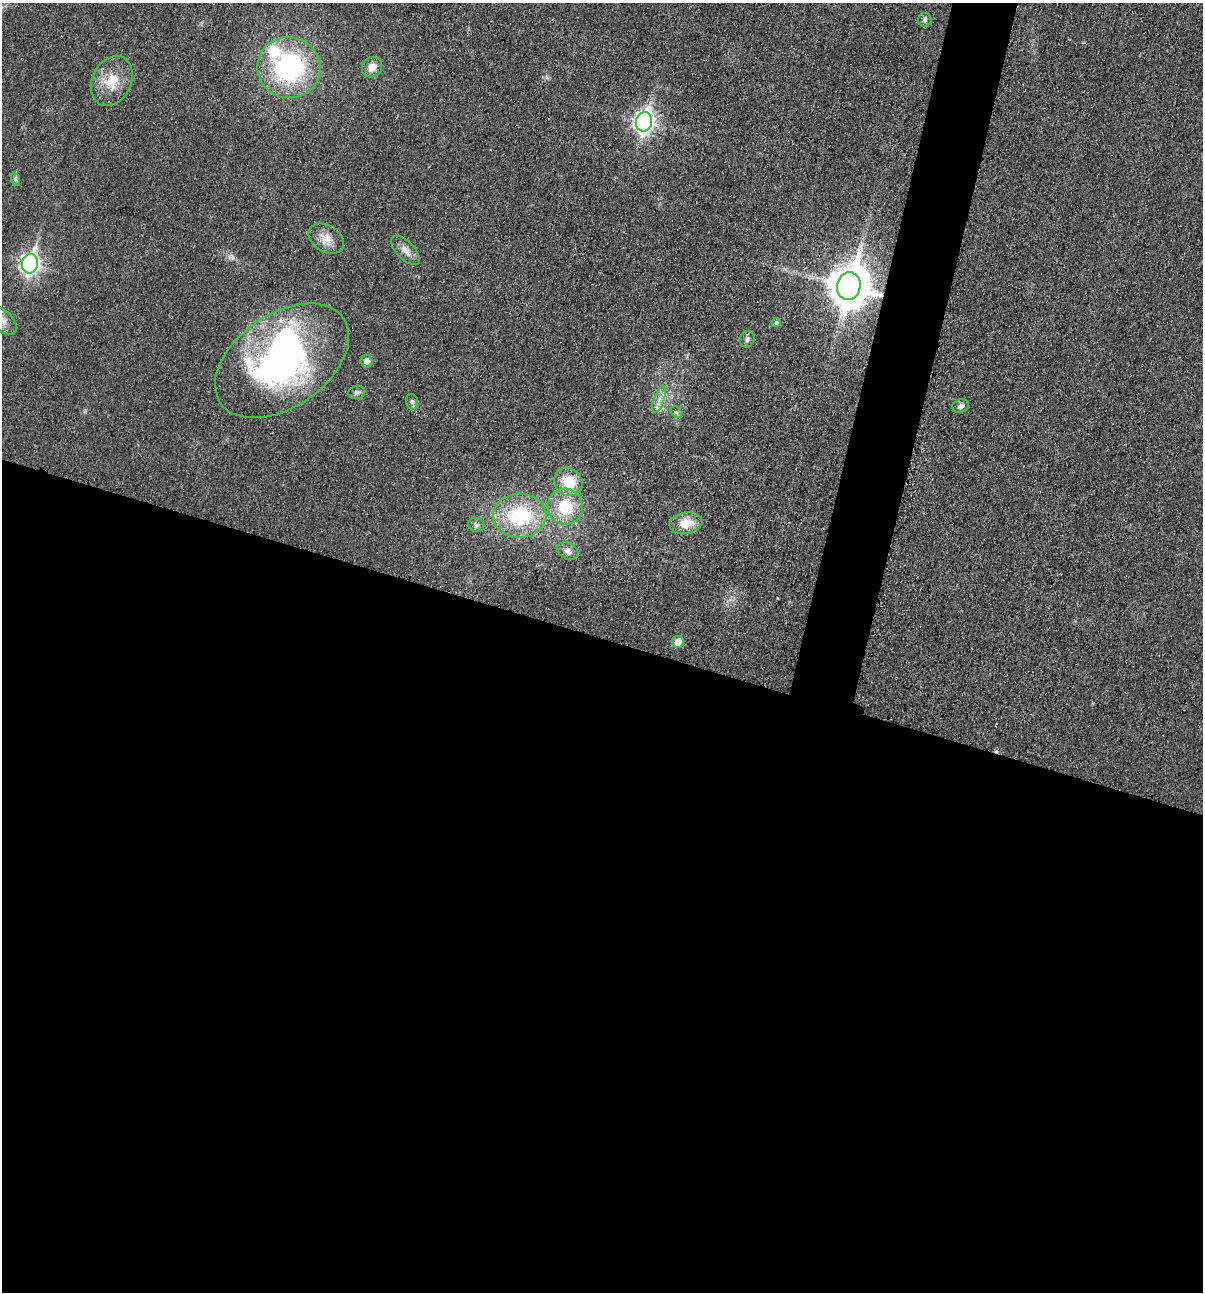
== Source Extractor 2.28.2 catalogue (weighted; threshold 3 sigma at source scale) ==
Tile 14 of 4 x 4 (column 2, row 4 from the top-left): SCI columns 1331-2531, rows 12-1301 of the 5200 x 5181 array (HDU 1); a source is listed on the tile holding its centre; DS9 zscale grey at full resolution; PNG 1205 x 1294 px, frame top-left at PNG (2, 3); each listed source drawn as its Kron ellipse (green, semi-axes under 4 px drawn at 4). Shown black and unused: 54% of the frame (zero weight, under 3 of 4 exposures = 1% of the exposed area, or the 3 px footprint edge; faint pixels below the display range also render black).
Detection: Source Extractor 2.28.2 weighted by HDU 2 'WHT'; one run over the whole footprint, this tile lists its part. Background 0.0299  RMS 0.0059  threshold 0.0265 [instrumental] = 3 sigma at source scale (4.5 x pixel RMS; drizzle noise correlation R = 1.50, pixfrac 1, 0.05/0.05 arcsec/px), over >= 5 px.
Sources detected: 30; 1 inside a brighter object's white glare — neither listed nor drawn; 2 inside a brighter listed object's ellipse — not listed separately; the other 27 listed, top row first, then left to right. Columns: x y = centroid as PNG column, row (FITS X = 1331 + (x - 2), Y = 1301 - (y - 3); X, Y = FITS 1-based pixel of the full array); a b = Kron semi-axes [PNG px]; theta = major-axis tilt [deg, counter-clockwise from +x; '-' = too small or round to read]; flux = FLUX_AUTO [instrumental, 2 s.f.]
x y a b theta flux
925 20 7 7 - 1.5
372 67 11 9 45 5.1
289 68 31 30 - 83
112 81 26 19 64 15
644 122 10 8 77 290
15 179 7 4 -72 1.1
326 239 19 13 -32 7.2
405 250 18 9 -46 4.8
30 264 10 8 75 220
849 286 14 11 76 1900
2 320 18 10 -43 6.4
776 323 4 4 - 1.4
747 339 8 7 - 2.1
282 361 75 46 35 190
367 361 6 6 - 4.1
357 392 8 7 - 1.6
659 399 14 5 70 3.7
412 402 8 6 -75 1.6
961 406 9 6 20 2.1
676 412 6 5 - 1.2
568 482 15 13 -50 15
565 507 18 17 - 22
520 516 27 22 2 45
686 523 16 10 8 10
476 525 8 7 - 1.8
568 551 11 8 -29 3.1
678 642 6 5 - 7.3
Overlapping masked pixels (flux is a lower limit): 1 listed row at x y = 849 286
Isophote crosses this tile's border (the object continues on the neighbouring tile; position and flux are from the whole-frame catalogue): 1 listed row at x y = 2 320